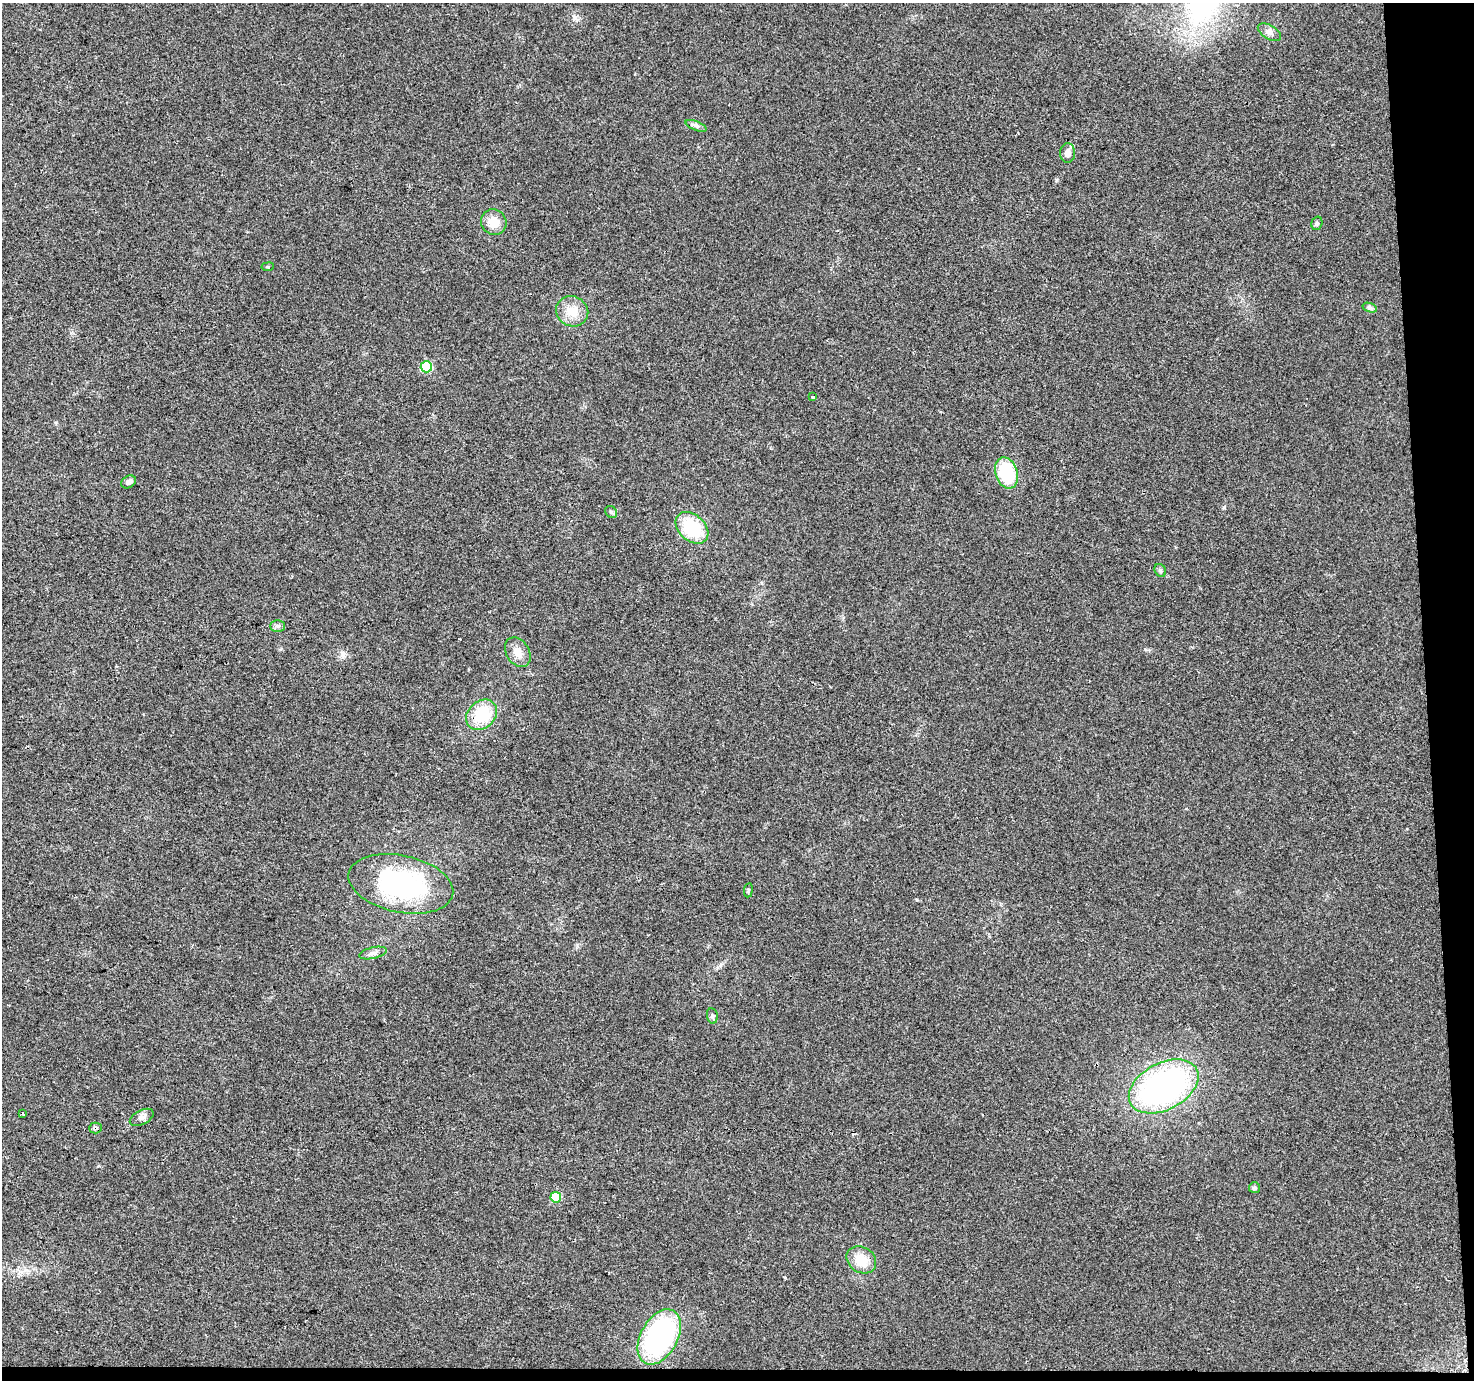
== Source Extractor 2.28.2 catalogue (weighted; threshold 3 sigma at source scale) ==
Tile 9 of 3 x 3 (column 3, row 3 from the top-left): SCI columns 2946-4417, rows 25-1402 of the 4417 x 4158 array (HDU 1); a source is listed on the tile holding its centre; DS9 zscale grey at full resolution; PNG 1476 x 1382 px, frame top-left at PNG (2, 3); each listed source drawn as its Kron ellipse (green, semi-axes under 4 px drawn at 4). Shown black and unused: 4% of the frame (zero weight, under 2 of 3 exposures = <1% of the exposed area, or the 3 px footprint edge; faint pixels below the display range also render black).
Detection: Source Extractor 2.28.2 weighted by HDU 2 'WHT'; one run over the whole footprint, this tile lists its part. Background 0.0484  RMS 0.0068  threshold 0.0304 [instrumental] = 3 sigma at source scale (4.5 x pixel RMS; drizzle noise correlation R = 1.50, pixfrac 1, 0.0396/0.0396 arcsec/px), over >= 5 px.
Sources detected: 30; all 30 listed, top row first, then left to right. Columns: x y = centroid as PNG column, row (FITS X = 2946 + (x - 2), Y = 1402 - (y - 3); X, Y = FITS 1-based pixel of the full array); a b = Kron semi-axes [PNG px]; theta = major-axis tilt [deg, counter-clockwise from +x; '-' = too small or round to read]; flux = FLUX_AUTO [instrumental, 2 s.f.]
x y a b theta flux
1269 32 13 7 -31 3.2
696 126 11 4 -22 1.9
1068 153 10 7 -89 4.9
494 222 13 12 - 10
1317 223 7 5 74 1.3
268 267 6 3 7 0.82
1370 308 7 4 -18 1.4
572 311 16 15 - 11
426 367 5 5 - 41
813 397 3 3 - 1
1007 473 16 11 -73 39
129 482 8 5 33 2.4
611 512 6 5 - 1.3
692 528 19 13 -42 33
1160 570 7 5 -60 1.4
278 626 7 6 - 1.8
518 652 16 11 -58 7
482 715 17 13 43 28
401 884 53 28 -12 100
748 890 7 3 82 0.85
373 953 14 5 13 2.7
712 1016 8 5 -83 1.5
1164 1086 37 23 27 190
23 1114 4 3 - 4.6
142 1117 13 7 27 3.1
95 1128 6 5 - 1.4
1254 1188 5 5 - 2
556 1197 5 5 - 26
861 1260 16 12 -34 13
659 1337 30 18 61 110
Overlapping masked pixels (flux is a lower limit): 1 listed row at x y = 95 1128
Unlisted compact peaks at least as high as the median listed source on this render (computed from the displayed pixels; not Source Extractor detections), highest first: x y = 917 900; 1224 507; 1145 649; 575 18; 785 1278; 577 945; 98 1166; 56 422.